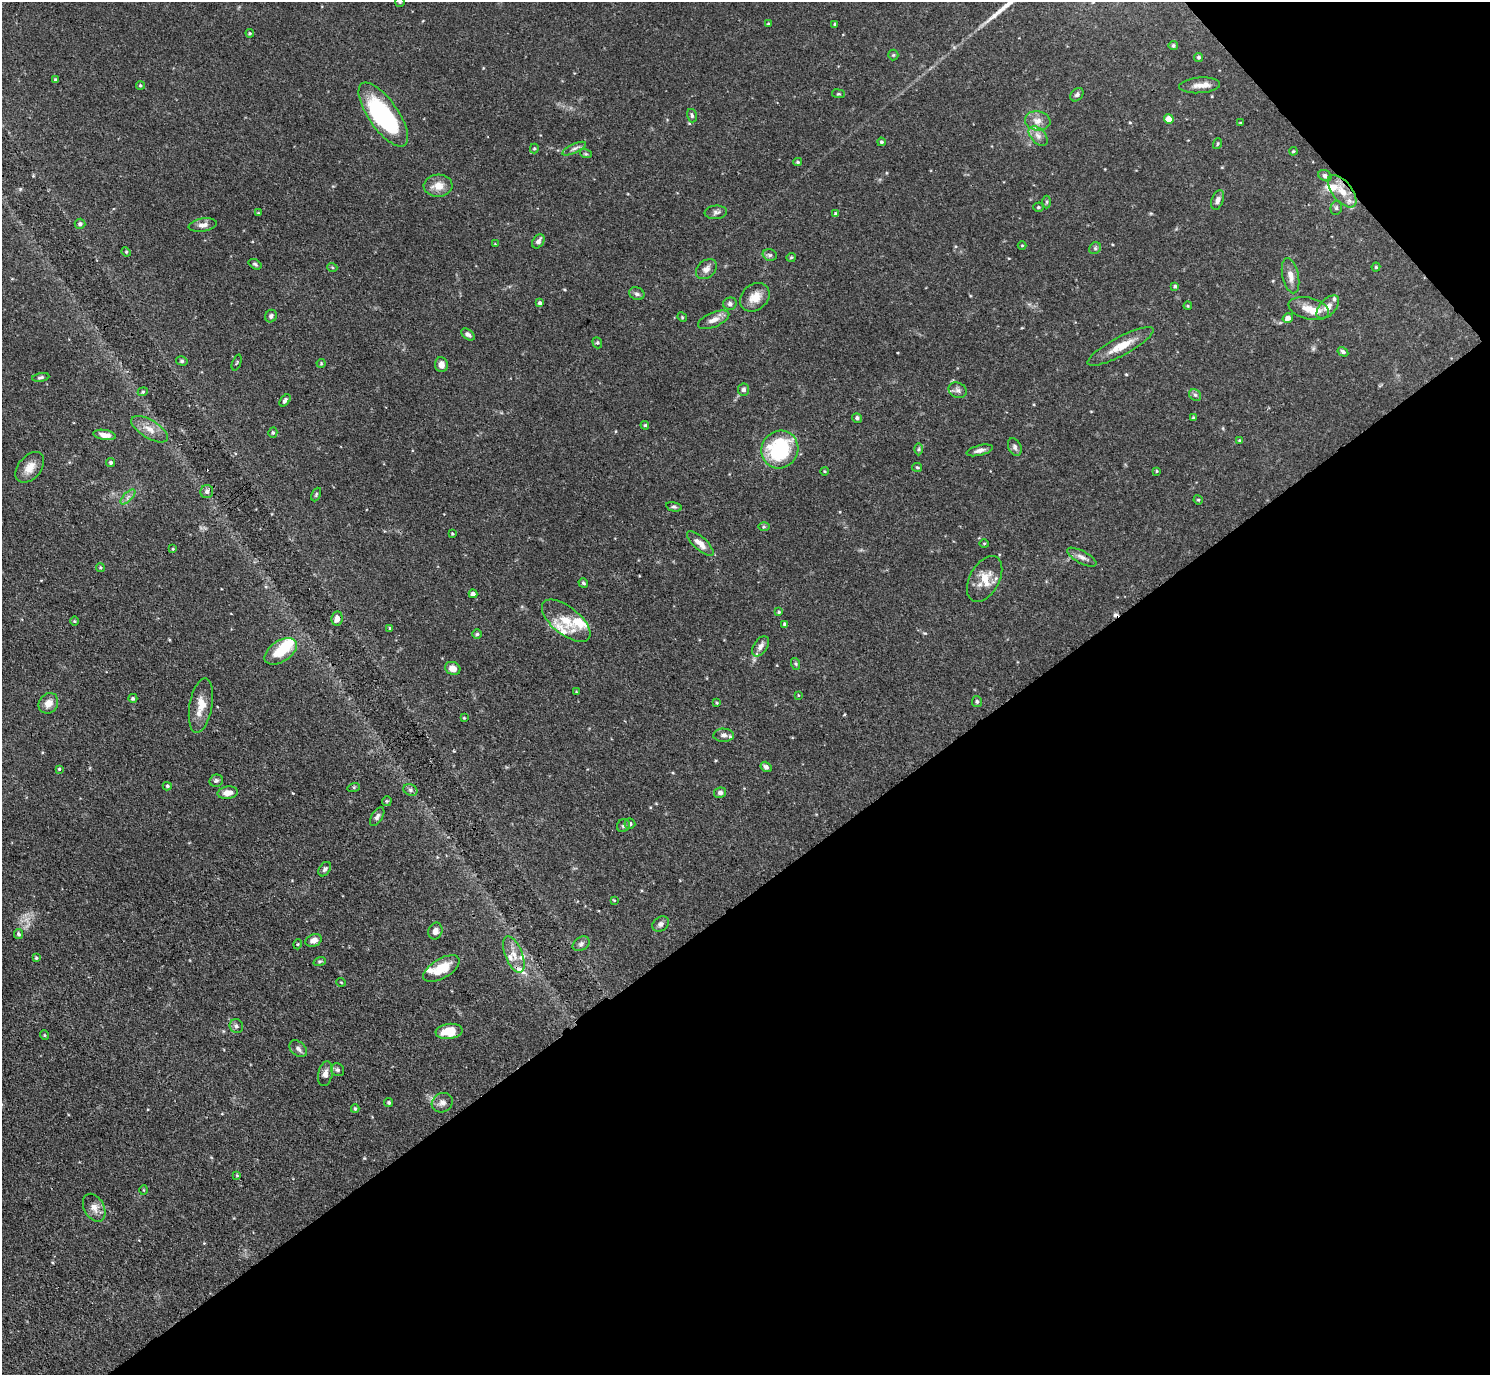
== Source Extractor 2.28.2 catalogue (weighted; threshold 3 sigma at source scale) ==
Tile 12 of 4 x 4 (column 4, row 3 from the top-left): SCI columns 4472-5959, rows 1682-3054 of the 5969 x 5965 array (HDU 1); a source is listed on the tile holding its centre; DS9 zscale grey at full resolution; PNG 1492 x 1377 px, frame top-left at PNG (2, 2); each listed source drawn as its Kron ellipse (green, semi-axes under 4 px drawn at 4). Shown black and unused: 38% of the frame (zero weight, under 3 of 4 exposures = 1% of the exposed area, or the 3 px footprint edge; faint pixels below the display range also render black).
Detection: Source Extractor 2.28.2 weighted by HDU 2 'WHT'; one run over the whole footprint, this tile lists its part. Background 0.0699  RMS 0.0041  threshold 0.0184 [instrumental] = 3 sigma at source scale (4.5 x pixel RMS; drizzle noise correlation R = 1.50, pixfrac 1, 0.05/0.05 arcsec/px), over >= 5 px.
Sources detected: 178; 2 inside a brighter object's white glare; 2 cosmic-ray / hot-pixel residue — neither listed nor drawn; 11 inside a brighter listed object's ellipse — not listed separately; the other 163 listed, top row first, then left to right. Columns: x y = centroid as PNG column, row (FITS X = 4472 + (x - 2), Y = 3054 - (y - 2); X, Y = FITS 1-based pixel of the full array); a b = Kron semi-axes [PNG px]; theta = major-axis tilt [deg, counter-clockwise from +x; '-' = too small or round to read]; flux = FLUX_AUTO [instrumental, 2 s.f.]
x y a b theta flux
400 2 5 5 - 0.46
768 24 4 4 - 0.47
835 24 3 3 - 0.49
250 33 4 4 - 0.46
1173 46 4 4 - 0.68
893 55 5 5 - 0.5
1199 57 4 4 - 0.87
55 80 4 3 - 0.71
140 85 4 4 - 0.55
1199 85 20 8 4 3.2
838 94 6 3 -7 0.44
1077 95 7 5 46 0.91
383 115 37 14 -55 49
692 116 7 5 -75 0.65
1169 119 5 4 - 6.1
1038 121 13 9 -10 3.4
1240 123 3 2 - 0.32
1038 136 11 7 -46 2.3
881 142 4 4 - 0.63
1217 144 5 3 - 0.44
534 148 5 4 - 0.53
574 149 13 4 25 1.5
1293 151 4 3 - 0.42
586 154 6 3 -18 0.49
798 162 4 3 - 0.55
1325 176 7 5 -32 1
438 186 14 11 4 4.7
1342 191 19 9 -51 6.1
1218 200 10 6 70 1.6
1047 202 6 4 89 0.63
1038 207 5 4 - 0.65
1336 208 7 5 76 0.74
716 212 11 7 4 1.3
258 213 4 3 - 0.3
835 213 4 4 - 0.57
80 224 5 5 - 0.98
203 225 14 6 9 2.1
538 241 8 5 55 1.6
495 244 3 3 - 0.29
1022 245 4 3 - 0.33
1095 248 6 5 - 0.82
126 252 5 4 - 0.47
770 255 7 5 -15 0.89
791 257 5 4 - 0.43
255 264 7 4 -31 0.79
332 267 5 3 - 0.41
1376 267 4 4 - 0.55
706 269 12 8 41 2.3
1291 276 18 8 -77 3.2
1175 286 4 4 - 0.74
637 294 8 6 -23 1.1
755 297 16 12 41 5.4
540 303 4 3 - 0.96
730 304 7 6 - 1.2
1188 306 4 4 - 0.41
1328 307 14 8 47 3
1309 309 20 10 -14 5
271 316 6 5 - 1
682 317 5 4 - 0.41
1288 318 5 5 - 2.7
714 320 17 7 22 3
468 334 7 5 -38 1.3
597 343 6 4 -68 0.54
1120 346 37 9 28 7.4
1343 352 6 4 -32 0.97
182 361 6 4 -16 0.65
237 363 8 2 69 0.39
321 363 4 4 - 0.45
441 365 7 6 - 2.2
41 377 9 4 9 0.81
744 389 6 6 - 1.2
958 390 9 7 -23 1.5
143 392 5 4 - 0.55
1195 395 6 5 - 0.87
285 400 7 4 50 1.2
857 418 5 4 - 0.97
1193 418 4 3 - 0.62
645 425 4 3 - 0.49
150 429 20 9 -31 4.3
273 433 5 4 - 0.69
104 435 11 5 -9 2.9
1240 441 4 3 - 0.6
1015 447 9 6 -66 1.2
780 449 19 18 - 33
919 449 6 4 88 0.61
980 450 13 5 14 1.8
111 462 4 4 - 0.76
30 467 17 11 50 4.4
917 467 5 4 - 0.45
824 471 4 3 - 0.33
1157 471 4 3 - 0.4
207 491 6 6 - 1.3
316 494 7 3 65 0.57
128 497 9 3 45 1.1
1198 500 5 4 - 0.48
674 507 8 4 -13 0.75
764 527 6 4 1 0.56
452 534 3 3 - 0.43
984 543 5 3 - 0.42
700 544 17 6 -42 3.3
173 549 4 3 - 0.44
1082 557 16 6 -28 2
100 567 4 4 - 0.48
985 579 25 14 61 6.9
583 583 5 4 - 0.7
473 594 4 4 - 1.5
779 612 3 3 - 0.51
337 618 7 5 81 2.4
74 621 4 3 - 0.38
566 621 29 14 -39 10
785 624 4 3 - 0.71
390 628 4 3 - 0.47
477 634 5 5 - 0.59
761 646 11 7 55 1.9
281 651 18 10 33 10
796 664 6 4 -71 0.54
453 668 8 6 -25 2.8
576 692 3 3 - 0.3
798 695 4 2 - 0.26
133 698 4 4 - 0.69
977 701 5 5 - 0.88
48 703 11 9 51 3.7
717 703 3 3 - 0.44
201 706 28 11 80 6.3
464 718 4 3 - 0.37
724 735 10 6 -1 1.5
766 767 6 5 - 1.3
59 769 4 4 - 0.5
216 781 7 6 - 0.83
167 786 4 4 - 0.54
354 787 6 4 18 0.45
410 790 7 5 -24 1
228 793 10 6 7 2.9
720 793 6 5 - 1.1
387 801 5 5 - 0.49
377 817 10 5 57 1.2
630 824 5 5 - 0.98
623 826 7 6 - 0.9
325 869 8 5 56 0.97
614 900 4 2 - 0.35
661 924 9 7 33 1.5
435 931 8 6 69 1.9
19 934 5 4 - 0.92
314 940 8 6 21 2.5
298 944 5 3 - 0.39
581 944 9 6 30 1.2
514 955 19 8 -68 4.2
36 958 4 4 - 0.49
320 961 6 4 18 0.57
441 969 20 9 30 9.5
341 982 5 3 - 0.3
236 1026 7 6 - 1.1
449 1031 13 7 7 8.2
44 1035 5 3 - 0.36
298 1049 10 7 -42 1.6
338 1070 7 6 - 0.92
325 1074 12 7 78 2.1
389 1103 4 4 - 0.64
442 1103 11 9 28 2.1
355 1109 4 3 - 0.56
237 1175 4 3 - 0.34
144 1190 5 3 - 0.37
94 1208 15 10 -61 3.1
Overlapping masked pixels (flux is a lower limit): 2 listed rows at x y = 1342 191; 337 618
Isophote crosses this tile's border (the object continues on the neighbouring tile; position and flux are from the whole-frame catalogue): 1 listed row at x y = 400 2